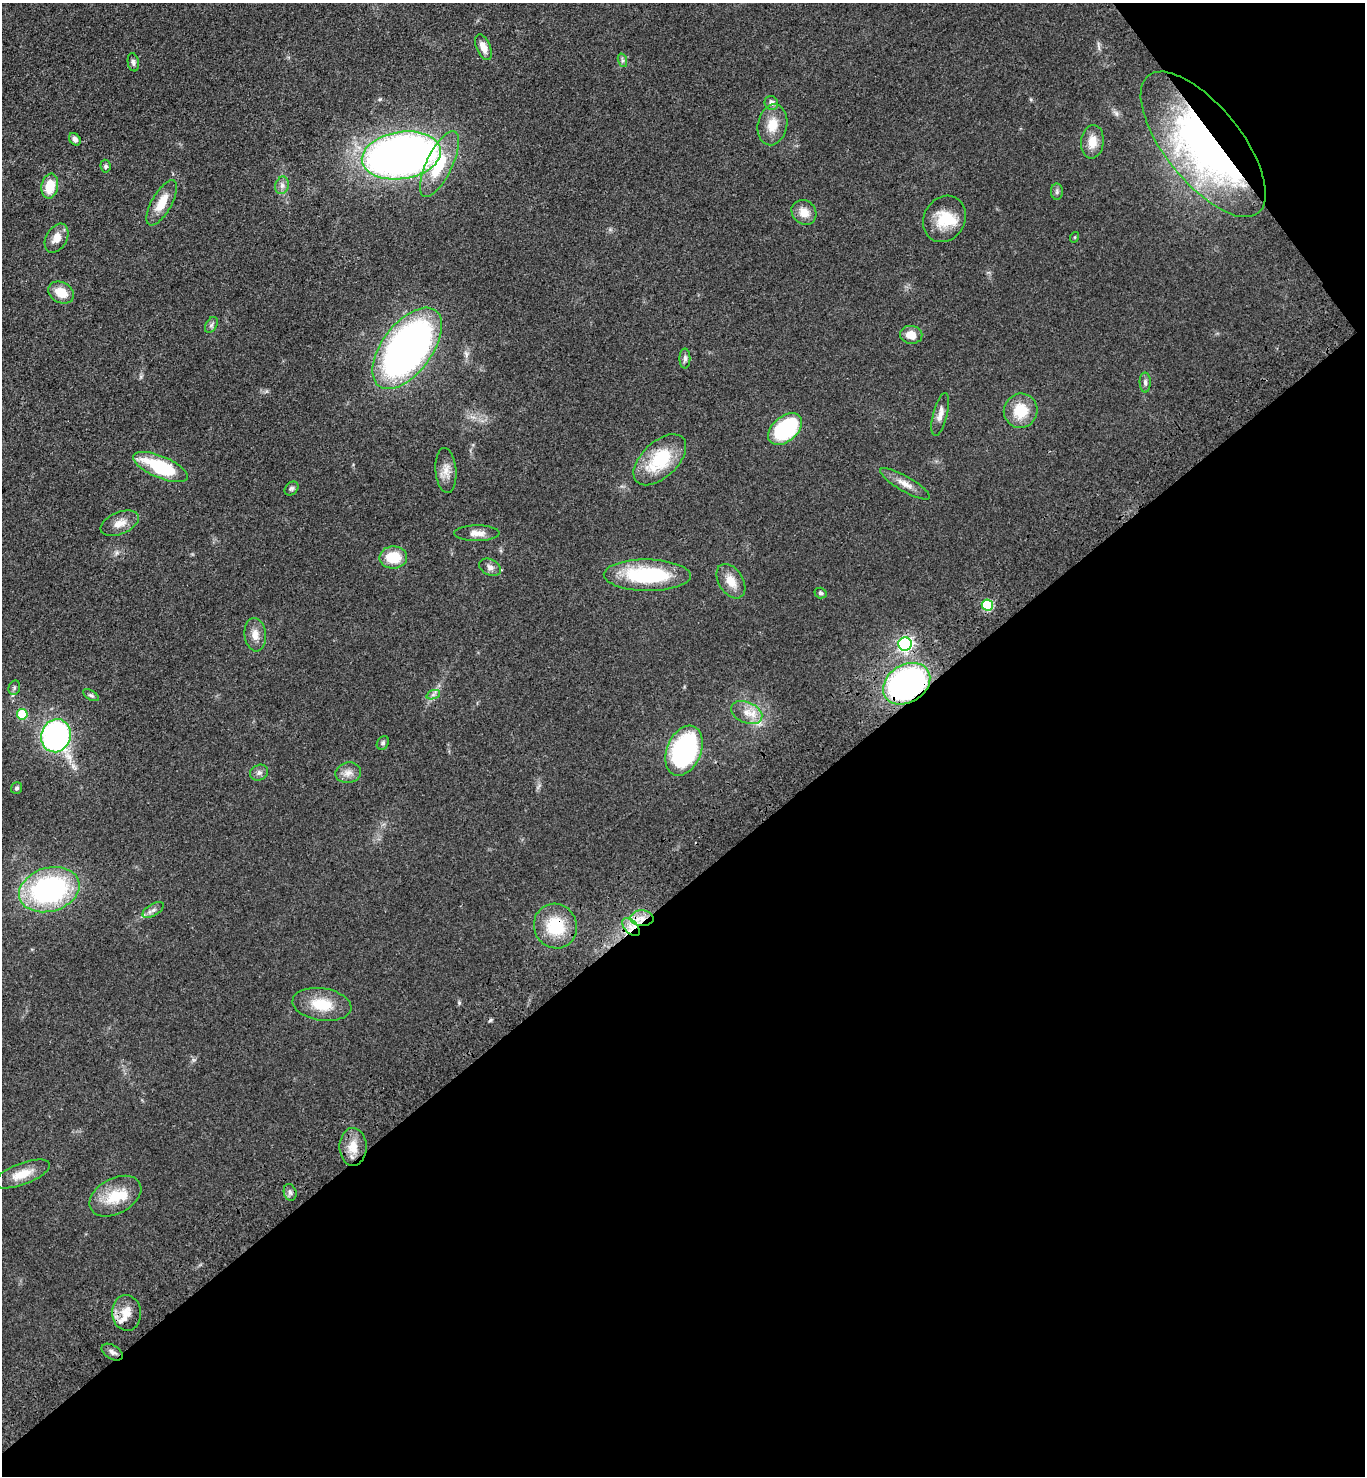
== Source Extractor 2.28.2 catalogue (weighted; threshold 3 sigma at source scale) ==
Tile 12 of 4 x 4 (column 4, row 3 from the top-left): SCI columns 4461-5823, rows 1571-3044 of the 6056 x 6087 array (HDU 1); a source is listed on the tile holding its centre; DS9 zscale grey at full resolution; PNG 1367 x 1478 px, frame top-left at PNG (2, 3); each listed source drawn as its Kron ellipse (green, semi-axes under 4 px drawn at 4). Shown black and unused: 42% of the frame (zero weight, under 3 of 4 exposures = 6% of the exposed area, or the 3 px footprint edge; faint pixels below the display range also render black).
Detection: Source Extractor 2.28.2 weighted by HDU 2 'WHT'; one run over the whole footprint, this tile lists its part. Background 0.072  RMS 0.0064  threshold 0.0287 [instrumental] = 3 sigma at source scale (4.5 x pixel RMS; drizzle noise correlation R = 1.50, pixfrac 1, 0.05/0.05 arcsec/px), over >= 5 px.
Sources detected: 70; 1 inside a brighter object's white glare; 1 cosmic-ray / hot-pixel residue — neither listed nor drawn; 1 inside a brighter listed object's ellipse — not listed separately; the other 67 listed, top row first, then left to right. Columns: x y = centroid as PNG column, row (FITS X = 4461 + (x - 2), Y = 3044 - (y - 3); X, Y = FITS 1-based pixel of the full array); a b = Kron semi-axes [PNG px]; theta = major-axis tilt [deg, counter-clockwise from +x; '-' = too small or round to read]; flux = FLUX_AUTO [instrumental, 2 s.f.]
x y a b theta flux
483 47 14 7 -67 5.8
622 60 7 4 -72 1.2
133 62 9 5 -79 1.8
771 103 7 6 - 2.4
772 125 20 14 79 12
75 139 7 5 -53 2.8
1092 142 17 11 84 8.7
1203 144 88 38 -51 250
401 155 40 23 8 480
439 164 36 13 65 31
105 166 6 5 - 1.3
282 185 9 6 76 2.8
50 186 12 8 79 14
1057 192 8 6 89 1.5
162 203 25 10 60 12
804 212 13 11 -44 7.7
944 219 24 20 59 19
1075 237 5 3 - 0.65
57 238 15 10 60 7.2
61 293 13 10 -28 11
211 325 8 5 60 1.6
911 335 11 9 -8 8.4
407 348 47 25 53 320
685 359 10 5 -90 2.1
1145 382 10 5 -89 2
1021 411 17 16 - 19
940 414 22 7 76 4.8
785 429 19 12 41 75
660 460 32 18 43 34
160 467 29 11 -23 41
446 471 22 10 -85 6.6
905 484 28 7 -30 6.4
291 488 8 6 43 1.4
120 523 20 11 23 7.3
477 533 22 8 0 5.9
393 557 14 11 2 18
490 567 11 8 -26 3.1
647 575 43 15 -1 53
731 581 19 12 -58 8.8
820 593 6 5 - 1.3
987 605 5 5 - 50
255 635 17 10 -83 6.1
905 644 6 6 - 140
907 684 25 19 32 180
14 688 7 5 75 1.5
91 695 9 4 -31 1.4
433 695 7 4 19 1.5
747 713 16 10 -22 8.3
22 714 5 5 - 22
56 736 17 14 72 210
383 743 7 5 59 1.3
684 751 26 17 67 130
259 773 9 7 27 2.4
348 773 13 10 10 4.9
17 788 6 5 - 1.4
49 890 31 22 16 130
153 910 12 6 31 2.6
642 918 11 8 -3 6.1
555 926 23 21 -62 28
631 927 11 6 -46 4.9
322 1004 29 16 -9 19
353 1147 19 13 90 11
22 1174 29 10 21 12
290 1192 8 6 -73 2
115 1196 28 17 28 21
126 1313 18 14 -86 9.7
112 1352 12 6 -32 2.7
Overlapping masked pixels (flux is a lower limit): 6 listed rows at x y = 1203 144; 905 644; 907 684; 642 918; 555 926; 631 927